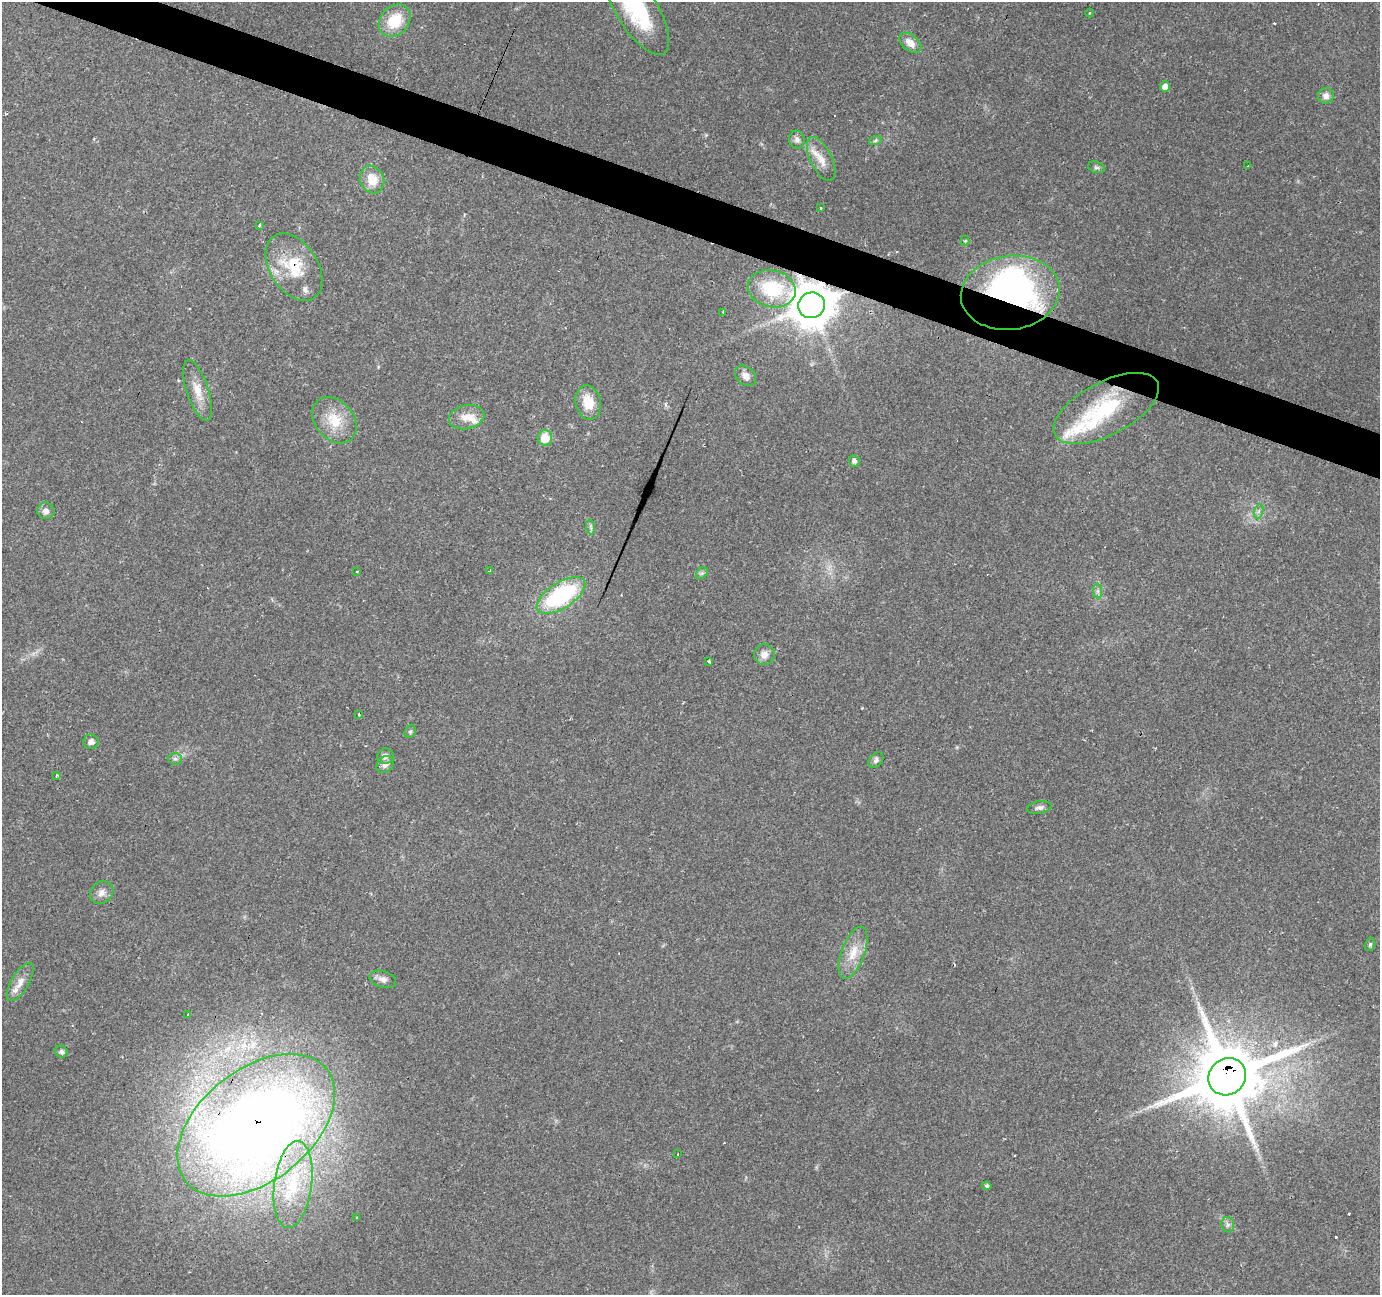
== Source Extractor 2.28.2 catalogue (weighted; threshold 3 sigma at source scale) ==
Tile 11 of 4 x 4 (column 3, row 3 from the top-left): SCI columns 2757-4134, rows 1502-2794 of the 5516 x 5652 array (HDU 1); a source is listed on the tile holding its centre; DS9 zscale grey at full resolution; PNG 1382 x 1297 px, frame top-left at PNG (2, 2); each listed source drawn as its Kron ellipse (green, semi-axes under 4 px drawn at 4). Shown black and unused: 3% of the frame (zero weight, under 2 of 3 exposures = <1% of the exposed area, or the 3 px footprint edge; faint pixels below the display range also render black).
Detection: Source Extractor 2.28.2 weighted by HDU 2 'WHT'; one run over the whole footprint, this tile lists its part. Background 0.0606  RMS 0.0045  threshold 0.0203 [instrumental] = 3 sigma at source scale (4.5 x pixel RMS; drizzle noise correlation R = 1.50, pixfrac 1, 0.0396/0.0396 arcsec/px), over >= 5 px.
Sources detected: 76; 1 inside a brighter object's white glare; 8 cosmic-ray / hot-pixel residue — neither listed nor drawn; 6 inside a brighter listed object's ellipse — not listed separately; the other 61 listed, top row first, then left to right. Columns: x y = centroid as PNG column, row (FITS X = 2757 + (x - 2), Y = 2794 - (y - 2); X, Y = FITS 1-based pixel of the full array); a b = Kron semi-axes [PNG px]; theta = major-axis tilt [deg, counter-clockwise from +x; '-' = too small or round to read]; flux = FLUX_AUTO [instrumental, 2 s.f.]
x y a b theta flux
637 9 52 20 -58 40
1089 13 4 3 - 0.44
395 21 18 14 47 15
910 43 12 8 -40 4.7
1165 87 5 5 - 5.4
1326 96 8 7 - 2.7
797 139 9 8 - 2
875 141 6 4 20 0.8
821 159 23 11 -64 6.7
1248 166 3 2 - 0.44
1096 167 8 5 -17 1.1
372 180 14 11 -66 8.3
820 208 3 3 - 0.48
259 225 4 3 - 0.65
965 240 5 4 - 0.69
294 267 37 24 -58 21
772 289 24 18 -13 27
1010 293 49 37 8 150
812 305 13 13 - 1500
723 312 3 3 - 0.44
746 376 12 8 -40 3.1
198 390 32 11 -72 7.7
588 402 17 12 -78 9.6
1106 408 58 26 27 42
467 417 18 12 12 6
334 420 26 19 -49 13
545 438 7 7 - 11
854 461 6 5 - 1.6
46 511 9 8 - 2.4
1259 511 7 4 71 1.1
591 527 7 4 -88 1
490 570 4 3 - 1.2
357 571 3 2 - 0.32
702 573 7 5 44 0.99
1098 591 7 4 -90 1.1
561 595 27 13 33 51
764 655 10 10 - 3.3
708 661 4 3 - 2
359 714 4 3 - 0.39
410 731 7 5 67 0.87
91 742 7 7 - 2
385 756 8 7 - 2.2
175 759 6 6 - 1.1
876 760 9 6 51 1.4
385 764 9 7 45 2.3
56 776 3 3 - 0.73
1039 807 12 6 8 1.7
102 893 12 10 40 3.1
1370 944 7 5 74 0.85
853 953 27 11 70 8.8
383 979 13 8 -16 2.7
20 982 21 8 59 4.3
188 1015 3 3 - 0.93
61 1052 7 5 -32 1.2
1227 1077 19 18 - 4600
256 1125 90 56 39 700
678 1154 3 2 - 0.53
293 1184 44 19 82 27
987 1186 4 4 - 0.92
357 1217 3 3 - 0.5
1228 1225 7 6 - 1.4
Overlapping masked pixels (flux is a lower limit): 5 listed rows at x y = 294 267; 1010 293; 812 305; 1227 1077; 256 1125
Isophote crosses this tile's border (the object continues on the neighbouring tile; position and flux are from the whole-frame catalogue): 1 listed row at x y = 637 9